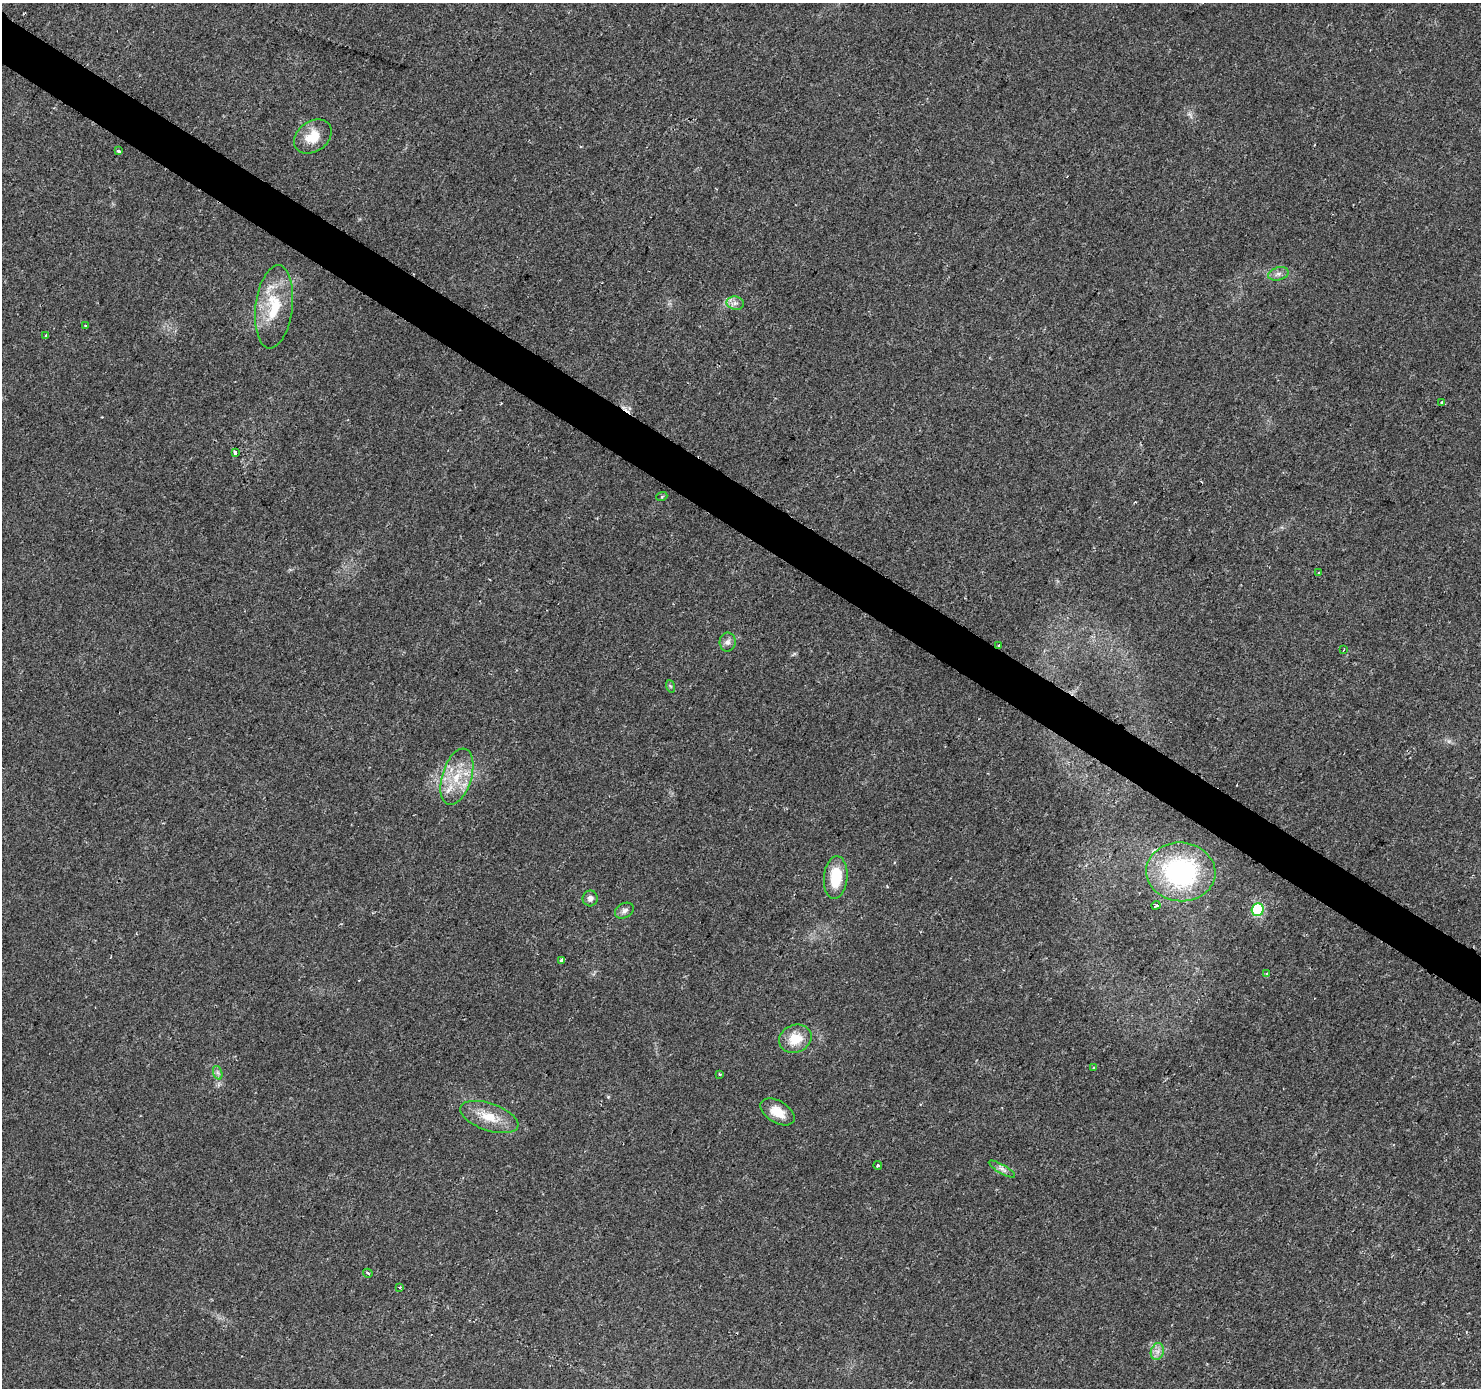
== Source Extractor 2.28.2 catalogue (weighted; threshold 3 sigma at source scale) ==
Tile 11 of 4 x 4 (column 3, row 3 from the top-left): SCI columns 2974-4452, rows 1646-3031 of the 5936 x 5993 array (HDU 1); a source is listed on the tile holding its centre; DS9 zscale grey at full resolution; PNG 1483 x 1390 px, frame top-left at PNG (2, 3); each listed source drawn as its Kron ellipse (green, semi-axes under 4 px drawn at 4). Shown black and unused: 3% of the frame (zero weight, under 2 of 3 exposures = <1% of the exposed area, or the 3 px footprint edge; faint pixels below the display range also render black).
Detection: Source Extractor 2.28.2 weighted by HDU 2 'WHT'; one run over the whole footprint, this tile lists its part. Background 0.0372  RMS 0.0044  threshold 0.0198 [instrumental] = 3 sigma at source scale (4.5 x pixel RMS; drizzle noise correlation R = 1.50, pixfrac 1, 0.0396/0.0396 arcsec/px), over >= 5 px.
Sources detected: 36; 1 cosmic-ray / hot-pixel residue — neither listed nor drawn; the other 35 listed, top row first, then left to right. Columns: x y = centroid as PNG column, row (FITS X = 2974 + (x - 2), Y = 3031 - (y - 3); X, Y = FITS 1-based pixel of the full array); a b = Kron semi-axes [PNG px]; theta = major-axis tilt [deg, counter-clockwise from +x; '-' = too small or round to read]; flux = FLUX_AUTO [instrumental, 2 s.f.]
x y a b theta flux
313 136 20 15 36 9
119 151 3 3 - 4.3
1278 274 10 6 15 1.8
735 303 9 6 -12 1.8
274 307 42 18 83 20
85 326 3 2 - 0.39
45 336 3 3 - 1.1
1442 402 3 3 - 1.6
235 452 4 3 - 8.2
662 496 5 3 - 0.45
1319 573 4 3 - 0.65
728 642 9 8 - 1.9
999 645 2 2 - 0.46
1343 650 3 2 - 0.36
670 686 6 4 -71 0.59
457 777 29 14 73 14
1181 872 34 29 -5 69
836 878 21 12 85 14
590 898 8 7 - 1.7
1156 905 4 3 - 2.1
1258 910 6 6 - 43
624 911 10 7 30 1.9
562 961 4 3 - 22
1267 974 4 4 - 0.74
795 1039 16 13 23 9.2
1093 1067 3 2 - 0.56
218 1073 7 4 -71 1
719 1074 3 3 - 0.39
777 1112 19 11 -31 6.7
489 1117 30 13 -19 10
878 1165 4 3 - 1.2
1002 1169 15 4 -30 1.7
368 1273 5 3 - 0.91
400 1287 3 3 - 1.8
1157 1351 8 6 72 2.1
Overlapping masked pixels (flux is a lower limit): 1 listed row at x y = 999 645
Unlisted compact peaks at least as high as the median listed source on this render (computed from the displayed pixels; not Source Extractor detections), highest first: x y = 608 1097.